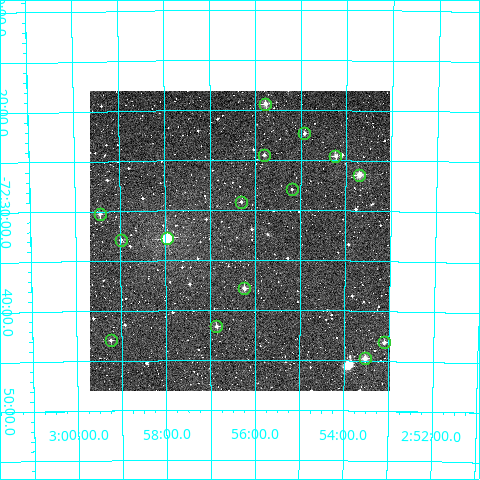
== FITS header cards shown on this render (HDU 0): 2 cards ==
NAXIS1  =                  300
NAXIS2  =                  300

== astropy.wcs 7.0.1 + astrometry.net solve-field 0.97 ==
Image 300 x 300 px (HDU 0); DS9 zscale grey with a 90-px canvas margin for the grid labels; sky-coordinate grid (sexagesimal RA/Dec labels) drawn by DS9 from the SOLVED WCS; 15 Tycho-2 reference stars matched to detected sources circled (green)
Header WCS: RA---TAN/DEC--TAN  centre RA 02:56:21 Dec -72:33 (44.09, -72.55 deg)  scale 6 arcsec/px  FOV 30.0' x 30.0'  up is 0 deg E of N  parity normal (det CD < 0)
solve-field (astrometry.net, Tycho-2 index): VERIFIED the header's WCS against the Tycho-2 star catalogue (verified at 2 index scales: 14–15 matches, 0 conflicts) and refined it, rather than solving blind
Solved WCS: RA---TAN-SIP/DEC--TAN-SIP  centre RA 02:56:21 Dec -72:33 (44.09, -72.55 deg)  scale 6 arcsec/px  FOV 30.0' x 30.0'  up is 0 deg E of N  parity normal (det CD < 0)
The solver's refit moves the header's centre by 0.65 arcsec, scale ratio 0.9996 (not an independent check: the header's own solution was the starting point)
Tycho-2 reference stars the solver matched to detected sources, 15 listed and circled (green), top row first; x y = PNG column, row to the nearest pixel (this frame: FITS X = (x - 90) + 1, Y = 300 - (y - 91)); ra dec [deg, ICRS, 3 dp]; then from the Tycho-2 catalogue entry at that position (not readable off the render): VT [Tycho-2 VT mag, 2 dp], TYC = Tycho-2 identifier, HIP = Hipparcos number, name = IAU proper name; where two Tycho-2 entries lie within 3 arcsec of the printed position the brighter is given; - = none
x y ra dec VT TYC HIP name
265 104 43.944 -72.323 10.30 9148-443-1 - -
304 133 43.731 -72.371 11.69 9148-278-1 - -
264 155 43.951 -72.408 11.75 9148-577-1 - -
335 156 43.558 -72.409 10.65 9148-79-1 - -
359 175 43.427 -72.440 9.84 9148-70-1 - -
292 189 43.798 -72.465 12.83 9148-7-1 - -
241 202 44.078 -72.486 11.29 9148-593-1 - -
100 214 44.862 -72.505 10.98 9151-1310-1 13928 -
167 238 44.487 -72.545 8.80 9151-1504-1 - -
121 240 44.746 -72.548 11.20 9151-1226-1 - -
244 288 44.060 -72.630 11.04 9151-1500-1 - -
216 326 44.216 -72.693 10.48 9151-1348-1 - -
111 340 44.810 -72.715 11.55 9151-1081-1 - -
384 342 43.275 -72.719 10.66 9151-240-1 - -
365 358 43.383 -72.746 10.00 9151-494-1 - -